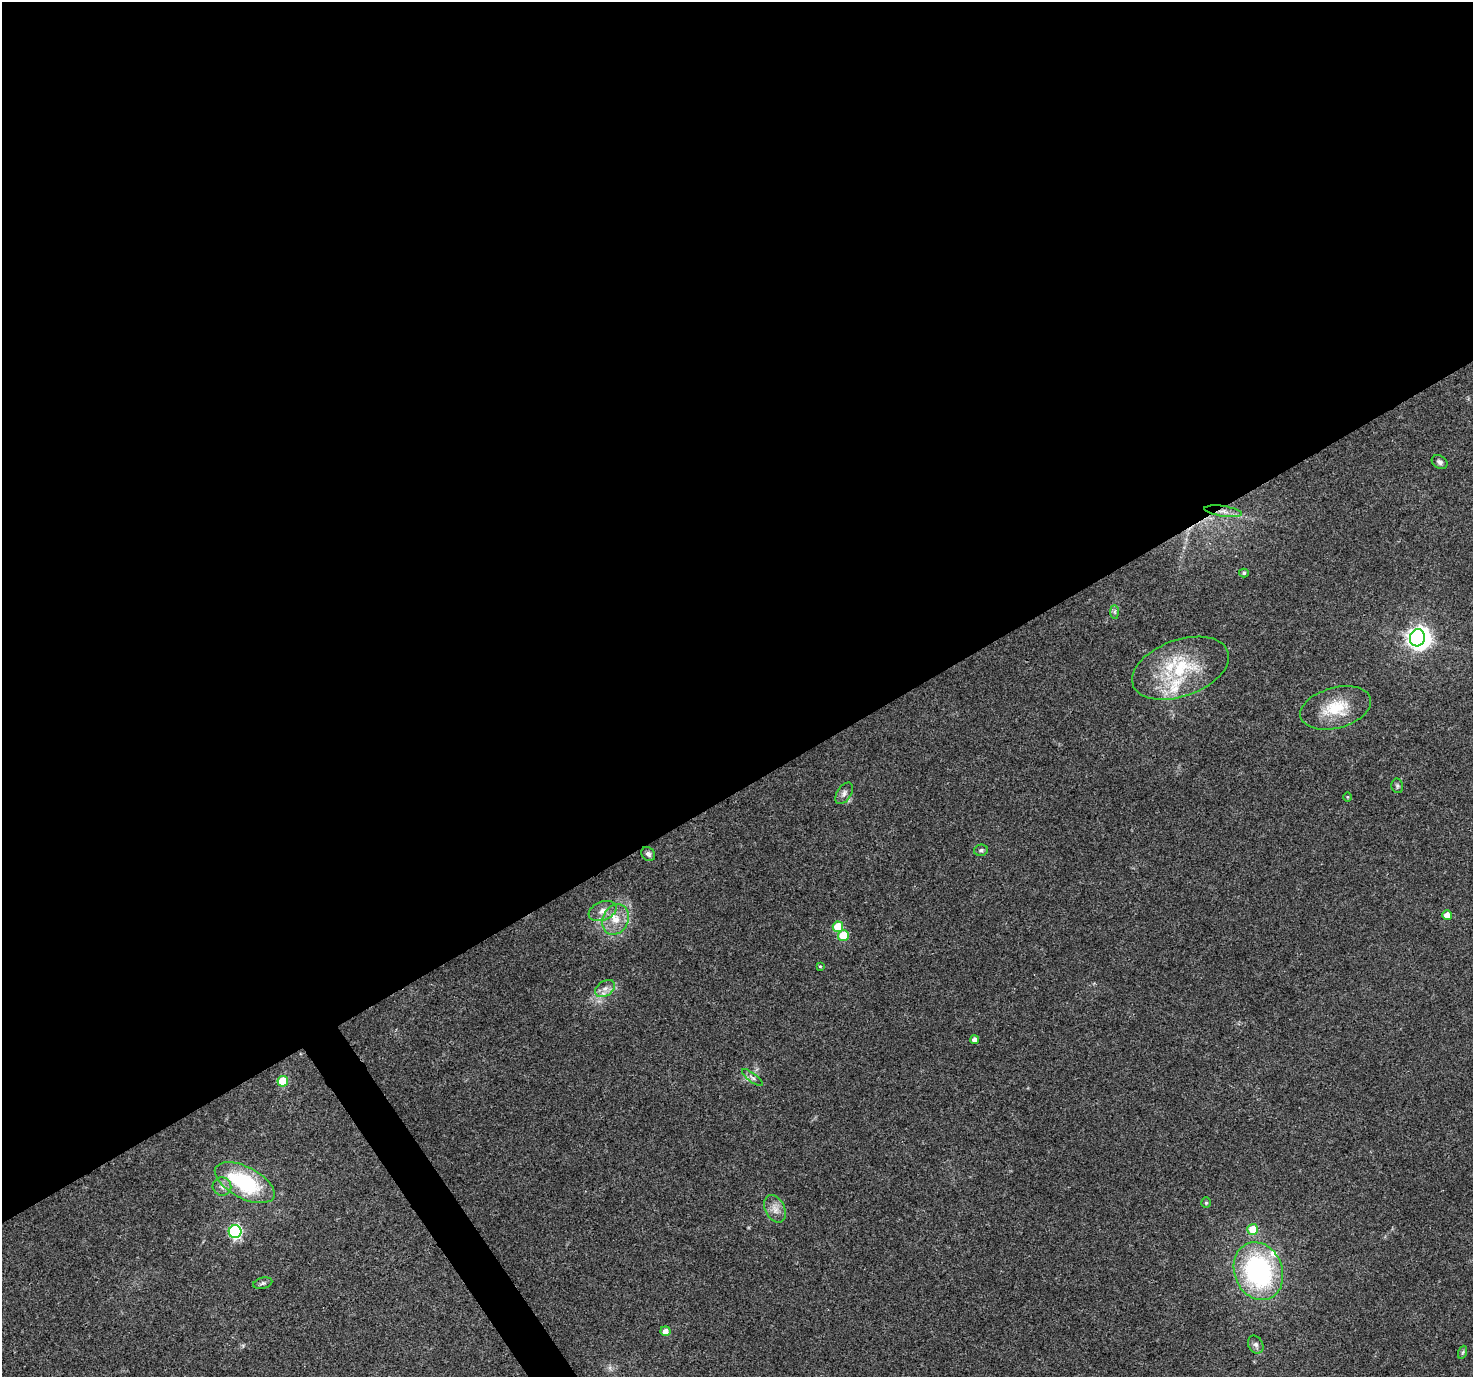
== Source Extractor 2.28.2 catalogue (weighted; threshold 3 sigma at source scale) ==
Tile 2 of 4 x 4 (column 2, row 1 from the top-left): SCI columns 1472-2942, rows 4244-5618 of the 5888 x 5798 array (HDU 1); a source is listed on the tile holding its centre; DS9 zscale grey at full resolution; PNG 1475 x 1379 px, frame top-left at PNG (2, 2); each listed source drawn as its Kron ellipse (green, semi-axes under 4 px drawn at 4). Shown black and unused: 58% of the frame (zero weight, under 3 of 4 exposures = <1% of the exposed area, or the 3 px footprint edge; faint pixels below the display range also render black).
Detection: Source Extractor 2.28.2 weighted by HDU 2 'WHT'; one run over the whole footprint, this tile lists its part. Background 0.0498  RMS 0.0039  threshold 0.0175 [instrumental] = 3 sigma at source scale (4.5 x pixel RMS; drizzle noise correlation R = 1.50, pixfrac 1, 0.0396/0.0396 arcsec/px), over >= 5 px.
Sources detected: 36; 1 inside a brighter object's white glare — neither listed nor drawn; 2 inside a brighter listed object's ellipse — not listed separately; the other 33 listed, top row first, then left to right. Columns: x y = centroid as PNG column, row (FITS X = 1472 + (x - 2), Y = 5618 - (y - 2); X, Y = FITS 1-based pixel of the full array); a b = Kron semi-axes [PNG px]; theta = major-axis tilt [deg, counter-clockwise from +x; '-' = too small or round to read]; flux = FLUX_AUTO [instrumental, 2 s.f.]
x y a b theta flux
1440 462 8 6 -34 1.1
1223 511 19 5 -8 2.7
1244 573 5 4 - 0.64
1115 612 7 4 -90 0.77
1417 638 9 7 74 210
1180 668 50 28 20 30
1336 708 36 20 15 14
1397 786 7 5 -77 0.71
844 793 12 7 57 1.7
1348 797 5 3 - 0.34
981 850 7 5 13 0.84
648 854 7 6 - 1.2
603 911 14 9 21 3.4
1447 915 5 5 - 3.6
615 920 16 12 64 5.9
838 927 5 5 - 12
843 935 5 5 - 9.7
820 966 4 3 - 0.37
605 988 11 7 36 2.2
975 1040 4 4 - 1.7
752 1078 13 4 -37 1.3
283 1081 5 5 - 13
245 1183 32 15 -28 33
222 1186 9 9 - 2.2
1206 1203 5 4 - 0.61
775 1209 14 9 -63 3.3
1253 1229 5 5 - 8.6
235 1232 6 6 - 61
1258 1271 30 24 -69 63
263 1283 10 5 14 0.98
665 1331 5 5 - 2.6
1256 1345 9 7 -62 1.5
1463 1352 6 4 71 0.57
Overlapping masked pixels (flux is a lower limit): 1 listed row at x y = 1223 511